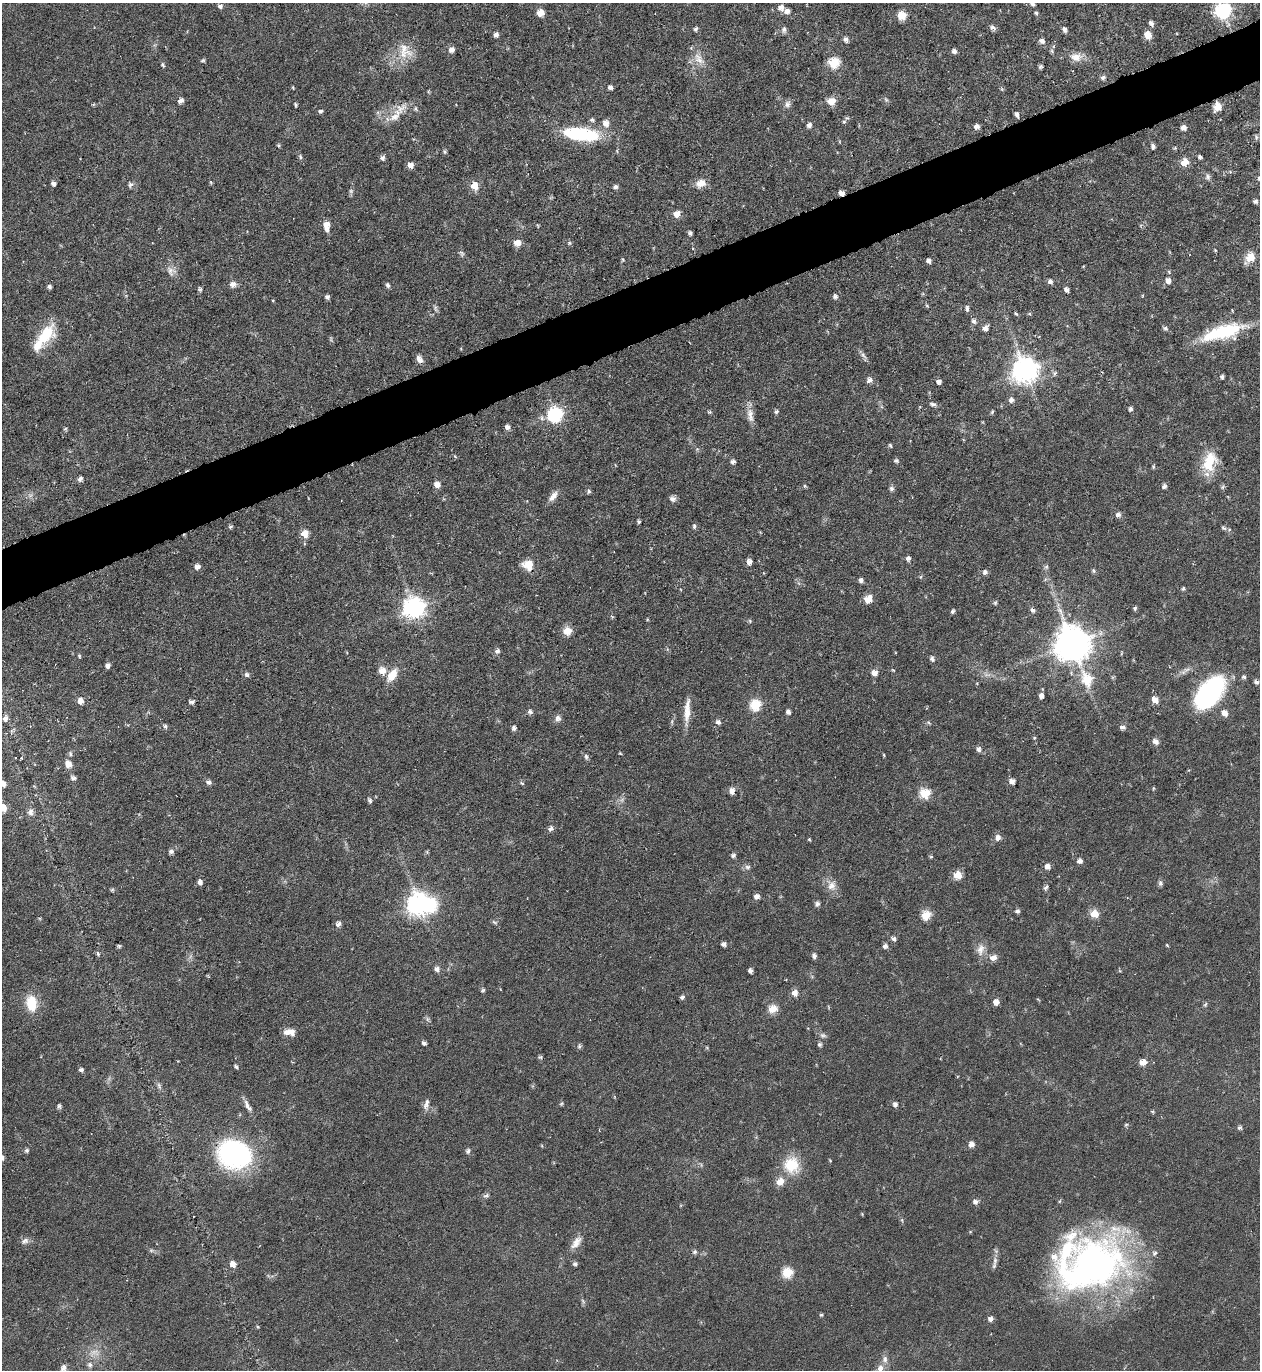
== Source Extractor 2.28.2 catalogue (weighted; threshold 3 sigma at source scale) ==
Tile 10 of 4 x 4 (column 2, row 3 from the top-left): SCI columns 1407-2664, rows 1369-2736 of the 5460 x 5473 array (HDU 1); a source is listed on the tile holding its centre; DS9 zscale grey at full resolution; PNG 1262 x 1372 px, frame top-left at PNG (2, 3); no overlay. Shown black and unused: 4% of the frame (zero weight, under 4 of 8 exposures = <1% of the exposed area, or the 3 px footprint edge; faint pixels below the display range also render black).
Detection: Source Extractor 2.28.2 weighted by HDU 2 'WHT'; one run over the whole footprint, this tile lists its part. Background 0.0583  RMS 0.0049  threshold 0.02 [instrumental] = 3 sigma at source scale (4.09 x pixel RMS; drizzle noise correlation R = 1.36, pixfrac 0.8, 0.05/0.05 arcsec/px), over >= 5 px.
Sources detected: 298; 5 too faint to see at this stretch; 3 inside a brighter object's white glare — not listed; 7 inside a brighter listed object's ellipse — not listed separately; the other 283 listed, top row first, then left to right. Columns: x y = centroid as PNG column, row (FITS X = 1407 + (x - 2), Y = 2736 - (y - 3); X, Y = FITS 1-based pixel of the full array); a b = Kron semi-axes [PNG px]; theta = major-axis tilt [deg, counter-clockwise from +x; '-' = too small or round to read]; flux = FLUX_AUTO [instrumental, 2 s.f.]
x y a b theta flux
1032 3 7 6 - 1.3
220 6 6 6 - 1.4
781 7 8 8 - 2.4
1223 10 9 8 - 58
540 13 6 6 - 5.8
1036 13 4 4 - 0.77
902 15 6 6 - 9.5
1151 23 6 5 - 1.6
993 28 8 6 -29 1.7
695 29 6 5 - 0.95
784 29 9 6 85 1.4
1065 29 6 5 - 1.6
496 34 6 5 - 1.6
1147 35 8 7 - 5
846 39 6 6 - 1.7
1042 41 8 6 -30 1.9
451 49 7 6 - 2.3
405 51 25 18 -61 10
954 51 5 5 - 1.6
1052 51 6 5 - 0.76
1076 57 19 11 7 5.5
699 59 21 11 -52 6
203 61 7 3 9 0.7
834 63 7 7 - 16
163 65 6 4 -73 0.79
1040 66 6 5 - 0.99
1103 77 7 6 - 1.3
293 87 4 2 - 0.46
610 87 5 5 - 1.2
886 100 8 5 -54 0.89
181 101 6 5 - 2.2
831 101 8 6 10 7.2
787 104 9 8 - 2
93 105 6 4 20 0.52
295 105 5 3 - 0.78
1217 107 8 6 70 7.1
416 109 7 5 -67 1
320 111 5 4 - 0.93
1017 115 6 4 -68 1.5
395 116 25 12 50 7.9
844 122 5 5 - 0.78
606 123 9 8 - 3.3
809 125 6 5 - 1.7
977 126 6 5 - 2.2
1183 128 6 5 - 2.2
581 134 36 12 -7 40
1256 137 8 5 -89 0.99
278 146 5 4 - 0.66
1153 146 6 5 - 1.3
1175 148 5 3 - 0.58
445 151 6 5 - 0.77
300 157 7 4 -80 0.91
1200 157 4 3 - 1
382 158 6 6 - 1.4
1184 162 7 6 - 7.1
410 165 6 5 - 2.8
1208 177 9 6 -68 1.5
54 183 5 5 - 1.5
701 183 12 9 20 4.8
130 185 7 6 - 1.4
474 185 7 7 - 6.8
615 187 6 5 - 1.2
841 193 5 5 - 2.6
1255 201 5 4 - 1.1
677 214 7 6 - 4.5
326 225 11 6 -85 4.8
690 233 6 5 - 1
517 243 8 6 -1 4.5
569 243 6 5 - 0.75
1215 250 5 3 - 0.49
462 253 9 6 -66 1.1
1250 258 13 9 55 6.5
623 259 5 4 - 0.61
929 261 4 4 - 1.8
171 271 16 12 -47 3.8
1050 281 6 5 - 1.5
1168 281 8 7 - 2.5
233 284 7 6 - 3
388 285 7 5 -71 1
49 287 5 4 - 1.1
200 289 6 5 - 0.85
1066 289 6 5 - 1.5
835 296 7 6 - 1.2
327 297 5 5 - 1.2
927 306 5 4 - 0.57
435 308 10 5 -68 1.1
967 309 6 4 -88 1.5
1232 310 4 3 - 0.45
1016 313 6 3 -32 0.61
974 321 7 6 - 1.4
985 328 8 6 40 2.1
1165 328 7 6 - 1.1
1224 332 45 16 15 31
45 335 29 16 52 17
863 355 13 4 -53 1.6
419 359 10 7 -56 2.3
1025 370 11 11 - 250
1055 373 7 5 42 1.1
1222 377 5 4 - 1
869 380 7 6 - 2.2
939 382 6 5 - 1.7
1011 400 7 7 - 1.7
933 404 8 5 -9 1.4
1130 409 6 5 - 1.1
776 412 6 5 - 0.96
992 412 6 4 64 0.65
555 415 8 8 - 49
750 415 21 8 -82 4.4
507 427 7 6 - 1.6
65 429 6 3 19 0.58
890 445 5 4 - 0.7
896 461 6 5 - 1
733 462 6 5 - 1.5
1209 462 25 16 71 15
80 479 7 5 51 1.5
437 485 7 7 - 2.8
805 486 5 4 - 0.64
1164 486 6 5 - 1.3
891 489 6 6 - 1.2
589 491 6 4 56 0.9
30 495 7 4 1 1.2
553 496 16 7 50 3.2
673 499 8 7 - 1.9
1118 515 8 6 2 1.7
639 521 4 4 - 0.96
694 526 7 5 90 0.97
230 527 5 5 - 0.83
1224 528 7 5 -18 1.2
304 534 7 7 - 5.9
908 558 6 6 - 1.4
749 562 7 6 - 2.4
528 565 13 11 -11 6.6
197 567 7 6 - 2
1046 567 6 5 - 0.95
1093 570 6 6 - 0.88
985 572 6 6 - 1.5
861 580 5 5 - 1.5
1183 589 6 4 50 0.72
868 599 7 6 - 6.4
995 603 6 4 62 0.72
414 608 11 10 - 130
1135 608 6 4 73 0.82
1033 610 7 6 - 1.3
952 611 6 4 46 0.86
750 621 5 5 - 0.63
567 631 7 6 - 8.2
1072 643 12 12 - 770
497 651 6 5 - 1.6
79 656 5 4 - 0.61
932 659 8 5 -67 1.2
107 666 6 5 - 1.6
893 670 5 3 - 0.47
382 671 7 7 - 5.4
874 673 7 6 - 2.7
247 675 7 6 - 1.3
392 675 18 10 57 7.1
1244 677 6 5 - 1
1087 679 12 9 -68 16
1256 682 6 5 - 1.2
977 683 4 4 - 0.41
1209 693 35 19 51 72
1041 696 7 5 84 2
80 700 7 6 - 3.2
1155 700 8 6 -44 4.1
192 702 7 5 0 1.2
755 705 7 7 - 17
687 711 35 7 86 6.6
530 712 7 6 - 1.3
788 712 6 5 - 1.6
1224 713 8 7 - 3
5 718 7 5 77 2.3
558 718 9 8 - 2
672 722 6 4 -73 0.67
718 722 6 6 - 1.5
929 723 7 3 -19 0.67
165 726 6 5 - 1.1
1122 727 8 5 -1 1.4
514 728 6 5 - 1.3
1034 738 5 4 - 0.57
1155 741 9 7 -42 2
979 749 8 6 -89 1.5
620 753 5 4 - 0.46
70 754 7 5 -70 0.88
884 755 5 3 - 0.44
586 757 8 5 -81 1.1
21 758 4 3 - 0.45
68 764 8 7 - 3.8
73 778 7 5 -13 1.4
1012 781 6 5 - 2.2
209 782 8 5 -10 1.5
522 783 7 4 -28 0.86
3 784 7 6 - 2.2
1153 788 5 3 - 0.47
732 791 7 6 - 3
925 794 7 6 - 14
370 800 7 5 -71 1.1
3 808 8 7 - 6.6
31 812 11 9 84 2.4
551 828 8 5 65 1.6
998 837 8 7 - 2.2
809 839 4 3 - 0.58
171 851 7 6 - 1.4
733 855 6 5 - 1.1
931 857 6 4 0 0.53
1080 861 6 5 - 1.9
1047 866 6 5 - 2.7
747 867 8 6 -2 1.4
957 875 7 7 - 7.6
200 882 7 5 -89 1.7
1160 883 8 6 -72 1.2
832 886 14 12 -80 4.5
1046 887 6 4 48 1.4
112 890 6 4 44 0.66
756 896 7 6 - 2.2
419 904 10 10 - 180
817 904 6 5 - 1.3
1017 911 6 5 - 1.1
1094 914 7 6 - 7.9
926 915 6 5 - 13
494 922 7 4 -44 0.82
338 924 7 5 29 1.7
894 938 7 5 -10 1.4
724 944 6 5 - 1.4
1167 945 4 3 - 0.46
119 946 5 4 - 0.81
885 946 7 6 - 1.5
981 949 17 11 75 4.5
98 954 6 5 - 0.89
814 956 7 5 -88 1.4
993 958 8 6 19 4
437 969 7 7 - 1.8
750 970 5 4 - 1.4
1120 971 6 4 -18 0.48
483 990 7 3 36 0.69
795 993 7 7 - 3.2
682 997 4 3 - 1.1
996 1002 6 6 - 3
31 1003 20 12 -82 12
1205 1004 7 5 66 0.86
773 1009 7 5 18 9.8
291 1032 10 8 -55 3.6
823 1035 9 7 -6 1.5
424 1043 5 4 - 1.2
819 1044 6 6 - 0.9
579 1046 6 6 - 1
540 1057 7 4 9 0.74
1143 1062 7 6 - 4.5
236 1066 6 4 -46 0.83
81 1070 6 5 - 1.2
159 1085 10 4 -69 1.2
561 1104 6 3 20 0.61
895 1104 7 6 - 1.4
247 1105 18 6 -62 3
59 1106 7 5 -80 0.98
426 1106 11 9 86 2.4
1152 1111 5 4 - 0.59
1126 1124 6 4 3 0.59
1240 1127 6 5 - 1
971 1144 7 6 - 2.3
27 1150 6 5 - 0.98
468 1151 6 5 - 1.3
235 1154 36 28 -17 81
830 1160 5 3 - 0.38
791 1165 22 20 -71 14
486 1196 8 6 9 1.2
975 1202 8 7 - 1.7
902 1220 6 4 -72 0.66
25 1241 9 6 29 1.9
576 1243 19 9 51 4.3
695 1252 6 6 - 1.1
995 1260 12 6 80 2.2
233 1264 8 7 - 3
575 1264 6 5 - 1.1
1094 1264 72 57 21 200
787 1273 8 7 - 14
583 1301 8 4 -54 0.89
821 1315 5 4 - 0.7
990 1319 7 6 - 1.7
258 1327 5 3 - 0.46
885 1359 10 7 85 2.3
90 1365 7 6 - 1.4
63 1368 10 7 74 2.6
880 1368 9 8 - 2.9
Overlapping masked pixels (flux is a lower limit): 1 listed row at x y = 841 193
Isophote crosses this tile's border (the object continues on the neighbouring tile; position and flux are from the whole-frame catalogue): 6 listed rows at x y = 1032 3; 1223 10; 3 784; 3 808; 63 1368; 880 1368